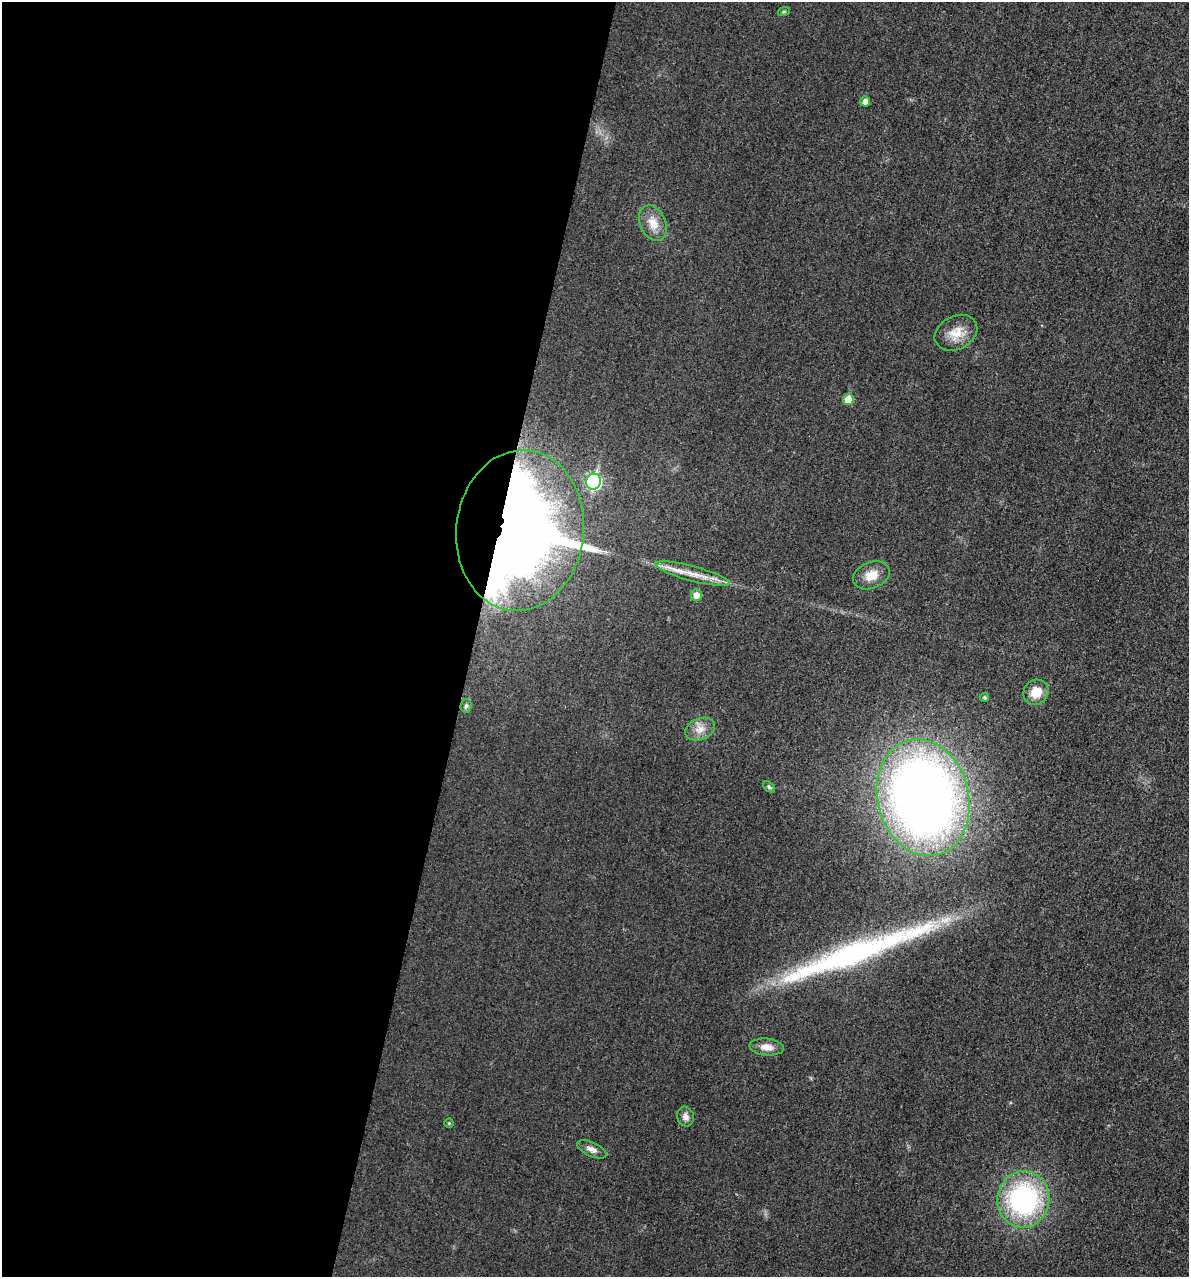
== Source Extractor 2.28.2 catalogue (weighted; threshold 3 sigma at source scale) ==
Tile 5 of 4 x 4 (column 1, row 2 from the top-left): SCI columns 143-1329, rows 2570-3844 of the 5154 x 5142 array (HDU 1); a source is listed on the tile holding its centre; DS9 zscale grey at full resolution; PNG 1191 x 1279 px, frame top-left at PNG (2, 2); each listed source drawn as its Kron ellipse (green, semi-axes under 4 px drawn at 4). Shown black and unused: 40% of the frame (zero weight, under 3 of 4 exposures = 2% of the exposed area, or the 3 px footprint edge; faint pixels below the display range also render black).
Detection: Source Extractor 2.28.2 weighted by HDU 2 'WHT'; one run over the whole footprint, this tile lists its part. Background 0.0179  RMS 0.0055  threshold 0.0248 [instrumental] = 3 sigma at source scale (4.5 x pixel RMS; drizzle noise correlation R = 1.50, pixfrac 1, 0.05/0.05 arcsec/px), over >= 5 px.
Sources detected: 22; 1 long thin detection or spike segment (spike, bleed or trail) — neither listed nor drawn; the other 21 listed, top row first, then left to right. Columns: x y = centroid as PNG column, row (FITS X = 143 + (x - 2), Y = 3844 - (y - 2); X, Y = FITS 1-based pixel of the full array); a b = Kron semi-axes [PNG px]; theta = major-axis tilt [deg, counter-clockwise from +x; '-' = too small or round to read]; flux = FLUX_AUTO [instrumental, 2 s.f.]
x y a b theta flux
784 11 6 4 19 0.68
865 101 5 5 - 2.7
653 223 19 12 -66 7.6
956 333 22 16 27 9.5
848 400 5 5 - 10
593 482 8 7 - 89
520 530 81 63 84 850
693 574 38 7 -15 10
871 575 19 13 21 8.1
696 595 6 5 - 4
1036 692 13 12 - 8.7
985 698 4 4 - 0.95
466 706 6 5 - 1.2
700 729 15 10 22 5.5
769 787 7 4 -45 1
923 798 59 45 -75 520
766 1047 17 8 -5 5.4
685 1116 10 8 -73 2.9
449 1123 4 4 - 0.53
592 1149 16 7 -24 3.1
1023 1199 28 26 82 91
Overlapping masked pixels (flux is a lower limit): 1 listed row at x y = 520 530